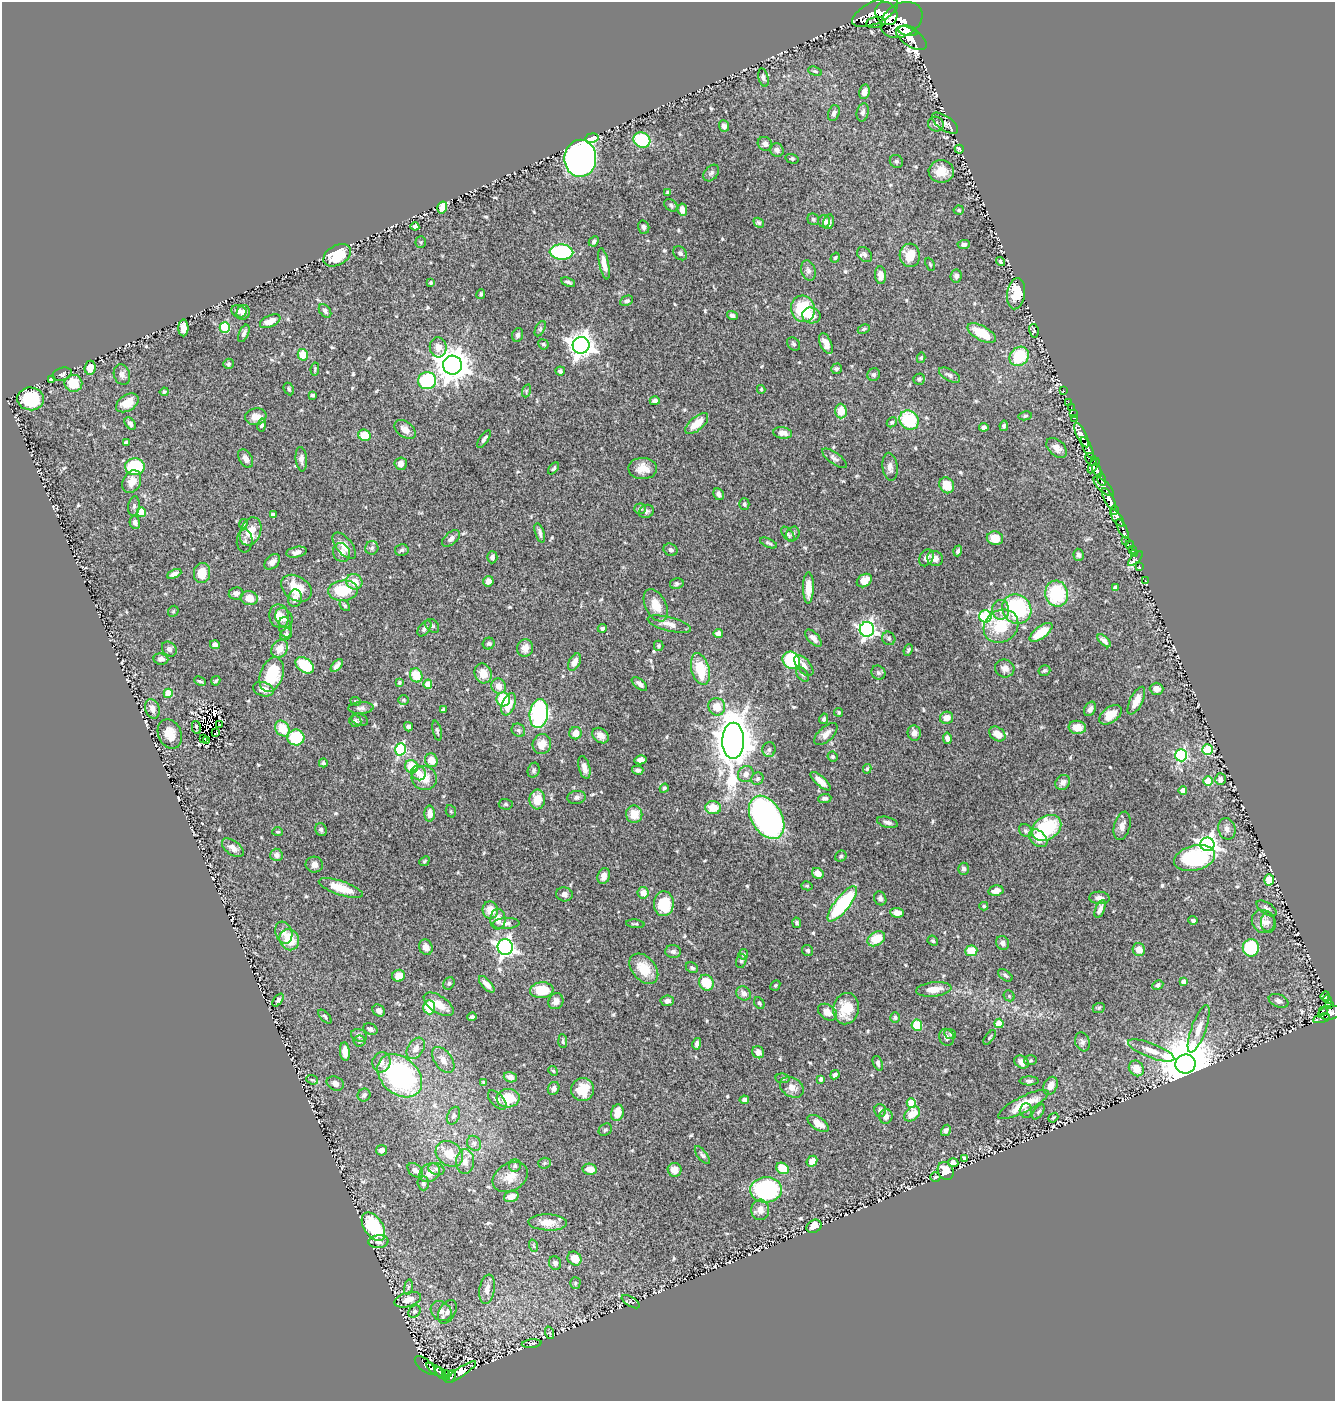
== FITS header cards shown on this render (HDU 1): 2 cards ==
NAXIS1  =                 1333
NAXIS2  =                 1399

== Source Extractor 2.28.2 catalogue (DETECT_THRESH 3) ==
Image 1333 x 1399 px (HDU 1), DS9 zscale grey, 1 PNG px = 1 image px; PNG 1337 x 1403 px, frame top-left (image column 1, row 1399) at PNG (2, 2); each listed source drawn as its Kron ellipse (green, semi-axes under 4 px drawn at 4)
Background 0.787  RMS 0.019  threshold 0.0558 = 3 sigma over >= 5 px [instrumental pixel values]
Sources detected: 636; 4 with non-positive FLUX_AUTO (blend fragments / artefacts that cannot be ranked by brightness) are neither listed nor drawn; of the other 632, the 500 brightest by FLUX_AUTO listed and drawn (132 fainter detections omitted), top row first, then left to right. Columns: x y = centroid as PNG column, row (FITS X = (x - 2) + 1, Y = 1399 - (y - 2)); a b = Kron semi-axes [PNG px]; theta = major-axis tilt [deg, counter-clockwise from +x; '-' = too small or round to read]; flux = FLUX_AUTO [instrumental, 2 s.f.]
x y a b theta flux
875 12 25 11 26 2600
886 13 12 10 -54 1800
902 20 22 16 31 5500
876 22 10 5 10 320
908 31 10 5 -12 2800
911 38 17 8 -34 5400
815 71 7 4 -20 2
763 78 9 5 -77 3.8
864 92 7 5 78 7
863 112 9 6 77 4.4
834 113 8 5 72 4.1
945 123 15 7 -35 5.5
936 124 8 7 - 4.8
724 126 6 5 - 4.7
592 138 6 5 - 23
642 140 9 7 -27 82
765 144 7 6 - 4.5
959 149 4 3 - 1.8
777 150 7 6 - 4.4
580 158 18 16 89 600
792 159 6 4 -17 1.9
896 161 7 6 - 3
941 171 12 11 - 19
711 173 9 6 51 3.5
667 192 4 3 - 1.7
671 205 7 5 -39 2.7
442 207 6 5 - 11
682 210 6 4 -82 9.3
959 210 5 4 - 2
813 219 6 5 - 2.4
824 221 6 6 - 3.6
829 222 7 5 77 6.6
759 223 5 4 - 2.4
415 226 4 4 - 3.6
644 227 7 5 -75 4
594 241 6 4 45 3.1
421 242 5 5 - 1.8
964 244 6 4 3 4.2
561 252 12 7 -3 140
680 253 8 6 -46 3.8
337 255 15 10 31 41
865 255 8 6 -46 4.6
910 255 12 10 -87 23
835 258 5 4 - 1.7
1000 262 5 3 - 2
604 264 16 5 -78 11
930 264 7 4 -65 1.7
808 271 10 7 -73 4.6
881 275 9 5 -84 11
956 276 6 5 - 4.1
568 282 7 3 -24 2.9
431 283 4 3 - 1.9
481 294 5 4 - 1.9
1016 294 15 9 83 33
627 301 7 5 26 3.1
803 309 13 12 - 71
239 311 7 6 - 5.4
325 311 7 5 -50 3.7
243 313 7 6 - 5.7
811 315 9 8 - 9.9
732 316 6 4 -19 3.3
270 321 11 5 25 14
225 327 5 5 - 73
183 328 8 5 -89 10
540 329 8 4 64 2
864 329 6 4 27 2
1034 331 7 4 -79 2
244 333 9 5 66 4.4
982 333 15 7 -28 35
518 335 7 5 67 3.6
826 343 11 5 -65 9.5
543 344 5 5 - 2.3
794 344 7 6 - 2.9
581 345 8 8 - 1100
438 347 10 8 -82 9.5
303 355 6 5 - 22
1019 356 10 8 43 55
921 358 5 4 - 2.1
229 364 5 5 - 2.2
453 365 9 9 - 2400
90 368 7 5 84 13
315 369 6 4 82 1.7
836 369 5 5 - 2.4
560 371 5 4 - 2.9
62 374 10 6 15 4.1
122 375 10 8 -72 5.4
874 375 6 6 - 3.2
949 375 11 5 -28 4.1
51 379 4 4 - 2.2
919 379 6 5 - 3.1
427 381 9 8 - 100
73 383 9 8 - 28
289 389 7 4 -63 2.4
761 389 4 3 - 1.8
526 391 6 4 72 1.8
1064 391 3 2 - 24
164 392 4 3 - 1.7
313 395 3 3 - 2.2
31 399 13 11 -6 60
655 401 5 4 - 4.2
1068 402 2 2 - 18
127 403 12 8 32 16
1071 408 3 2 - 39
841 411 7 5 -89 23
1073 414 3 3 - 67
1025 416 7 4 12 2.2
256 417 10 8 10 9.5
1074 418 4 2 - 70
909 420 10 9 - 68
892 422 5 4 - 2.5
130 424 7 4 -54 3.8
697 424 14 6 41 21
262 425 7 4 81 3.1
1004 426 5 3 - 2.4
984 427 4 4 - 4.4
405 429 12 7 -37 8.1
783 433 9 5 -7 9.6
364 435 6 5 - 23
1082 435 13 5 -65 2200
484 439 10 4 55 3.3
126 443 4 3 - 2.9
1057 448 12 7 -42 8.6
1087 448 11 3 -63 2200
834 458 14 6 -35 4.6
246 459 10 6 -58 6.8
301 459 12 5 -85 5.4
1091 459 7 5 -50 530
401 464 6 6 - 5.9
1093 466 8 3 57 400
135 467 10 8 6 65
890 467 14 7 -83 6.9
554 468 7 4 51 2.3
643 468 14 10 -3 14
1097 470 7 4 -56 1400
1101 479 6 3 -72 750
132 482 12 9 63 13
947 485 8 7 - 21
1104 487 13 5 -42 1400
719 494 6 5 - 4.7
1109 499 12 5 -63 3900
744 504 5 5 - 2.9
134 506 10 6 81 3.6
640 509 6 5 - 2.6
1114 510 5 3 - 840
646 511 8 6 31 3
141 512 4 4 - 32
273 515 4 4 - 3.9
1117 518 10 4 -56 2600
135 523 6 5 - 4.3
243 524 5 4 - 2.3
1123 529 10 4 -63 510
251 531 14 10 68 23
540 533 10 4 -73 4.6
788 534 9 4 -53 2.6
793 534 7 6 - 3.3
451 538 10 6 39 5.7
995 538 8 6 -11 19
245 541 11 8 86 4.7
1126 541 2 2 - 7.7
768 543 9 3 -25 2.3
1130 545 4 3 - 80
344 546 16 8 -50 12
372 548 7 6 - 3.2
1132 549 3 2 - 13
402 550 7 6 - 2.9
670 550 7 6 - 3.6
958 551 5 4 - 2.7
297 552 10 5 10 5.3
341 552 10 8 -64 8.9
1134 554 3 2 - 29
1078 555 6 5 - 3.4
492 557 6 5 - 4.8
926 558 9 6 58 6.3
935 558 8 7 - 7.5
1135 559 9 3 44 12
272 562 9 6 44 5.7
1140 567 4 3 - 19
202 573 10 8 83 23
174 574 7 4 24 4.4
488 581 5 5 - 8.2
864 581 8 6 36 15
1146 581 3 2 - 4.4
354 582 8 7 - 16
677 584 7 5 14 2.3
1116 587 4 3 - 3
296 588 16 12 -34 32
808 588 15 5 89 17
343 591 15 10 5 45
236 593 7 6 - 5.4
1057 594 13 11 -77 81
249 598 9 7 -9 15
295 598 9 7 77 9.4
656 605 17 10 -64 21
345 606 6 4 -49 2.2
1017 609 15 14 - 110
1001 610 10 8 -88 8.3
173 611 6 5 - 1.7
279 616 11 10 - 12
985 616 6 6 - 120
284 618 10 8 -60 8.2
669 624 22 7 -14 10
432 626 8 5 -44 2.9
1001 626 18 15 38 50
285 627 10 6 -79 4.1
424 628 9 5 53 4.5
602 628 4 4 - 2.8
867 629 7 7 - 410
1041 632 13 6 37 31
718 633 4 4 - 7
286 634 6 5 - 4.1
813 638 10 5 -47 6.3
889 638 7 6 - 2.7
1104 641 8 4 -43 4.8
489 644 6 5 - 2.6
215 645 5 4 - 4.6
659 646 5 5 - 1.7
525 648 9 8 - 9.2
169 649 8 6 -46 4.3
280 649 9 7 54 13
908 650 6 4 66 2
161 659 7 5 -8 6.2
791 660 9 8 - 75
574 662 9 5 62 9.4
305 665 10 7 -34 59
337 665 8 4 48 5
804 666 12 6 -49 7.1
1005 668 9 9 - 6.5
700 669 16 9 -76 43
1044 670 6 5 - 2.2
483 673 10 8 -67 13
878 673 7 6 - 3.3
802 674 8 5 -54 3.1
272 675 18 11 70 55
416 675 7 6 - 29
200 681 6 3 -25 2.2
216 681 5 3 - 2
399 683 4 4 - 1.8
428 684 4 4 - 19
639 684 9 5 -39 4.7
499 686 8 7 - 7.9
263 689 10 7 -17 9.6
1157 689 7 6 - 6.6
168 693 4 4 - 30
503 699 7 6 - 45
403 700 5 5 - 1.7
356 701 5 4 - 1.7
1136 701 15 6 64 14
508 704 12 6 69 20
717 707 9 8 - 19
361 708 12 6 3 4.2
152 709 10 7 -74 8.4
1090 709 8 5 60 5
443 710 4 3 - 2.4
838 712 4 4 - 1.8
539 714 14 9 82 180
1111 715 13 7 37 18
947 718 6 6 - 9.7
824 719 5 4 - 3
360 720 8 5 -22 2.5
355 721 6 5 - 2.6
219 725 3 2 - 2.2
196 727 6 2 -78 2
408 727 4 4 - 3.5
1077 727 8 6 -6 16
282 729 8 6 -54 28
518 730 7 6 - 3.3
437 731 10 4 -77 2.4
216 732 3 3 - 6.1
575 733 6 6 - 14
914 733 7 6 - 6.7
170 734 15 11 -67 18
826 734 14 7 43 8.2
997 734 9 6 -37 12
601 736 9 6 -40 7.8
296 737 8 8 - 45
947 738 6 4 -81 5.6
204 739 4 3 - 4
207 740 4 3 - 7.6
733 741 18 11 90 3300
542 744 10 9 - 16
401 749 6 5 - 140
769 750 7 6 - 3.7
1207 750 5 5 - 70
1181 755 6 6 - 160
833 757 5 4 - 2.2
431 760 7 6 - 15
640 760 6 4 14 6.8
323 763 4 4 - 2.5
412 767 7 6 - 30
584 767 12 5 -75 9
867 769 5 3 - 1.8
534 770 7 5 70 3
638 770 5 4 - 3.4
418 773 7 7 - 10
746 774 8 7 - 7.7
424 778 12 12 - 21
757 779 6 5 - 3
1220 779 6 5 - 5.2
821 781 12 5 -42 12
1208 781 5 4 - 38
1063 782 8 7 - 7
664 788 5 4 - 2.2
1183 790 4 4 - 9.1
577 797 9 6 8 4
825 798 7 4 6 3
537 800 10 8 85 20
506 804 7 5 -3 2.2
713 808 8 6 -4 22
451 811 6 5 - 1.9
430 814 8 5 -88 11
634 814 9 8 - 20
767 817 23 15 -59 430
887 822 10 5 -15 4.3
1122 826 14 8 76 8.7
1047 828 16 11 34 82
1227 829 11 8 -77 6.1
321 830 6 5 - 3.1
1025 831 7 5 -44 2.9
278 832 5 4 - 2
1038 838 10 7 -41 19
1207 844 7 7 - 560
233 848 12 7 -37 7.2
276 855 6 6 - 5.5
841 856 6 5 - 2.6
1194 858 21 12 14 150
424 861 5 4 - 1.8
314 865 8 8 - 6.5
963 869 6 5 - 3.2
818 873 6 5 - 11
604 876 8 6 74 7.6
1269 880 6 5 - 19
807 886 6 4 -12 1.8
341 888 23 7 -18 29
996 891 8 5 11 7.6
643 893 6 5 - 10
564 894 8 7 - 5.5
880 898 7 6 - 3.9
1099 898 10 6 -4 6.2
664 904 12 10 88 44
842 904 22 7 51 110
984 906 4 4 - 1.8
1266 908 11 5 -34 4.2
1100 909 9 4 68 5.9
490 910 9 7 -83 18
897 913 7 5 -4 8.6
498 919 10 7 88 12
1193 920 5 4 - 2.6
1264 922 12 11 - 11
1268 922 9 7 89 5.7
506 923 13 5 2 5.9
797 923 5 4 - 2.4
635 924 9 3 -5 1.9
284 933 11 8 -70 7.4
876 939 9 6 32 30
289 940 11 9 -61 31
933 941 5 4 - 2.5
1003 943 7 6 - 5.7
426 947 8 6 -64 8.3
505 947 8 7 - 500
1251 948 8 8 - 77
1139 949 6 6 - 11
808 950 6 5 - 2.7
971 951 6 5 - 25
673 952 8 6 -3 3.8
743 954 5 4 - 2.7
741 961 7 5 74 2.5
692 968 6 5 - 2.6
644 969 17 11 -49 28
1005 975 8 5 -36 2.8
399 976 6 6 - 15
1184 982 4 4 - 7.7
449 983 6 5 - 2.5
706 983 8 7 - 31
487 984 10 4 -47 7.3
775 985 5 4 - 1.8
1158 985 6 4 28 3
934 989 18 7 6 16
542 990 12 8 5 41
744 993 8 6 -40 6.8
1009 996 6 5 - 1.8
1325 996 5 3 - 140
1327 999 4 3 - 260
278 1000 7 4 53 3.1
556 1001 8 7 - 8.9
667 1001 7 5 5 4.2
1278 1001 10 6 -22 4.3
759 1003 6 4 -61 2.4
439 1004 17 8 -33 18
1329 1004 3 3 - 210
429 1007 7 6 - 38
1099 1008 6 4 23 1.9
846 1009 16 13 78 30
379 1010 7 5 -46 4.5
1323 1011 4 2 - 79
827 1012 10 7 -34 11
1330 1013 12 7 8 1200
325 1017 8 4 -48 2.3
472 1017 4 4 - 2.9
895 1018 5 5 - 2.3
1321 1018 9 3 15 140
999 1023 4 4 - 29
917 1025 5 5 - 28
370 1029 7 5 -25 4.2
1199 1029 25 7 70 14
950 1034 6 5 - 2.2
359 1035 8 6 -19 4.6
947 1037 9 7 -68 5
990 1037 8 3 53 1.7
359 1041 6 5 - 2.6
563 1041 7 3 -87 1.9
1082 1042 10 7 -71 4.3
697 1044 6 4 74 4.2
416 1048 12 7 57 9.1
1151 1050 25 7 -21 15
345 1052 9 5 -83 14
758 1052 6 5 - 8.8
443 1060 15 8 -55 12
1031 1060 6 5 - 1.9
381 1062 10 9 - 8.6
1021 1062 8 6 -34 9
878 1063 7 4 -69 3.7
1185 1064 10 9 - 9000
1136 1068 8 7 - 19
553 1071 5 4 - 1.8
835 1075 5 4 - 4.1
400 1076 25 18 -42 220
510 1077 7 5 -18 7.2
782 1078 7 4 -8 2.1
821 1079 4 3 - 2.8
312 1080 6 4 -19 1.8
1029 1081 9 4 0 3.5
483 1082 4 4 - 2.2
335 1083 9 6 -24 5.5
1050 1086 9 6 63 11
792 1087 13 9 -30 11
554 1088 7 5 64 5
583 1090 11 11 - 27
364 1095 7 6 - 3.6
508 1098 11 9 4 35
497 1100 12 6 -46 5.4
744 1100 4 4 - 3.5
911 1103 5 4 - 39
1023 1104 28 8 27 33
880 1110 6 5 - 5
1026 1110 7 6 - 3.1
1038 1112 8 4 55 2.3
617 1113 8 6 75 14
912 1114 9 6 39 18
453 1116 9 6 64 4.1
886 1116 7 6 - 6.4
1053 1118 5 3 - 1.7
818 1123 12 6 -34 12
605 1130 7 5 36 2.6
946 1130 6 4 58 4.2
474 1143 8 6 -57 3.8
381 1150 5 5 - 6.7
449 1154 14 11 -38 21
702 1155 11 4 -52 3
964 1158 4 4 - 2.8
812 1161 6 5 - 10
465 1162 12 9 87 9.7
544 1163 6 5 - 2.1
953 1163 5 4 - 6.9
515 1166 6 6 - 3.5
782 1168 7 5 -31 30
436 1169 8 6 -18 3.9
590 1169 7 5 -12 14
415 1170 9 6 -37 6.4
675 1170 7 7 - 13
946 1171 9 7 -65 23
430 1173 11 9 33 14
510 1177 19 13 31 17
935 1177 5 5 - 2.2
423 1183 7 6 - 3
766 1190 16 12 3 170
511 1197 7 5 18 9.1
760 1210 10 9 - 8.4
548 1222 19 8 -2 17
814 1226 8 6 29 13
373 1227 16 9 -56 74
378 1242 10 6 3 4.9
534 1246 6 4 -70 1.8
574 1259 7 6 - 19
555 1263 7 6 - 4.1
575 1283 6 5 - 2
408 1287 8 4 81 2.7
487 1289 15 7 80 9.8
408 1300 14 7 16 11
631 1302 10 4 -31 2.2
414 1311 7 5 45 3.2
441 1311 11 9 -38 7.2
447 1312 12 8 60 7.5
550 1333 6 4 -71 1.9
532 1344 10 4 6 2
425 1365 12 6 -41 77
436 1370 11 4 -36 120
461 1372 18 4 34 52
441 1373 7 3 -52 91
446 1375 5 4 - 120
451 1377 7 4 59 190
At the frame edge (FLAGS 8, measured only in part): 1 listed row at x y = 1330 1013
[132 fainter detections neither listed nor drawn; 4 non-positive-flux detections neither listed nor drawn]